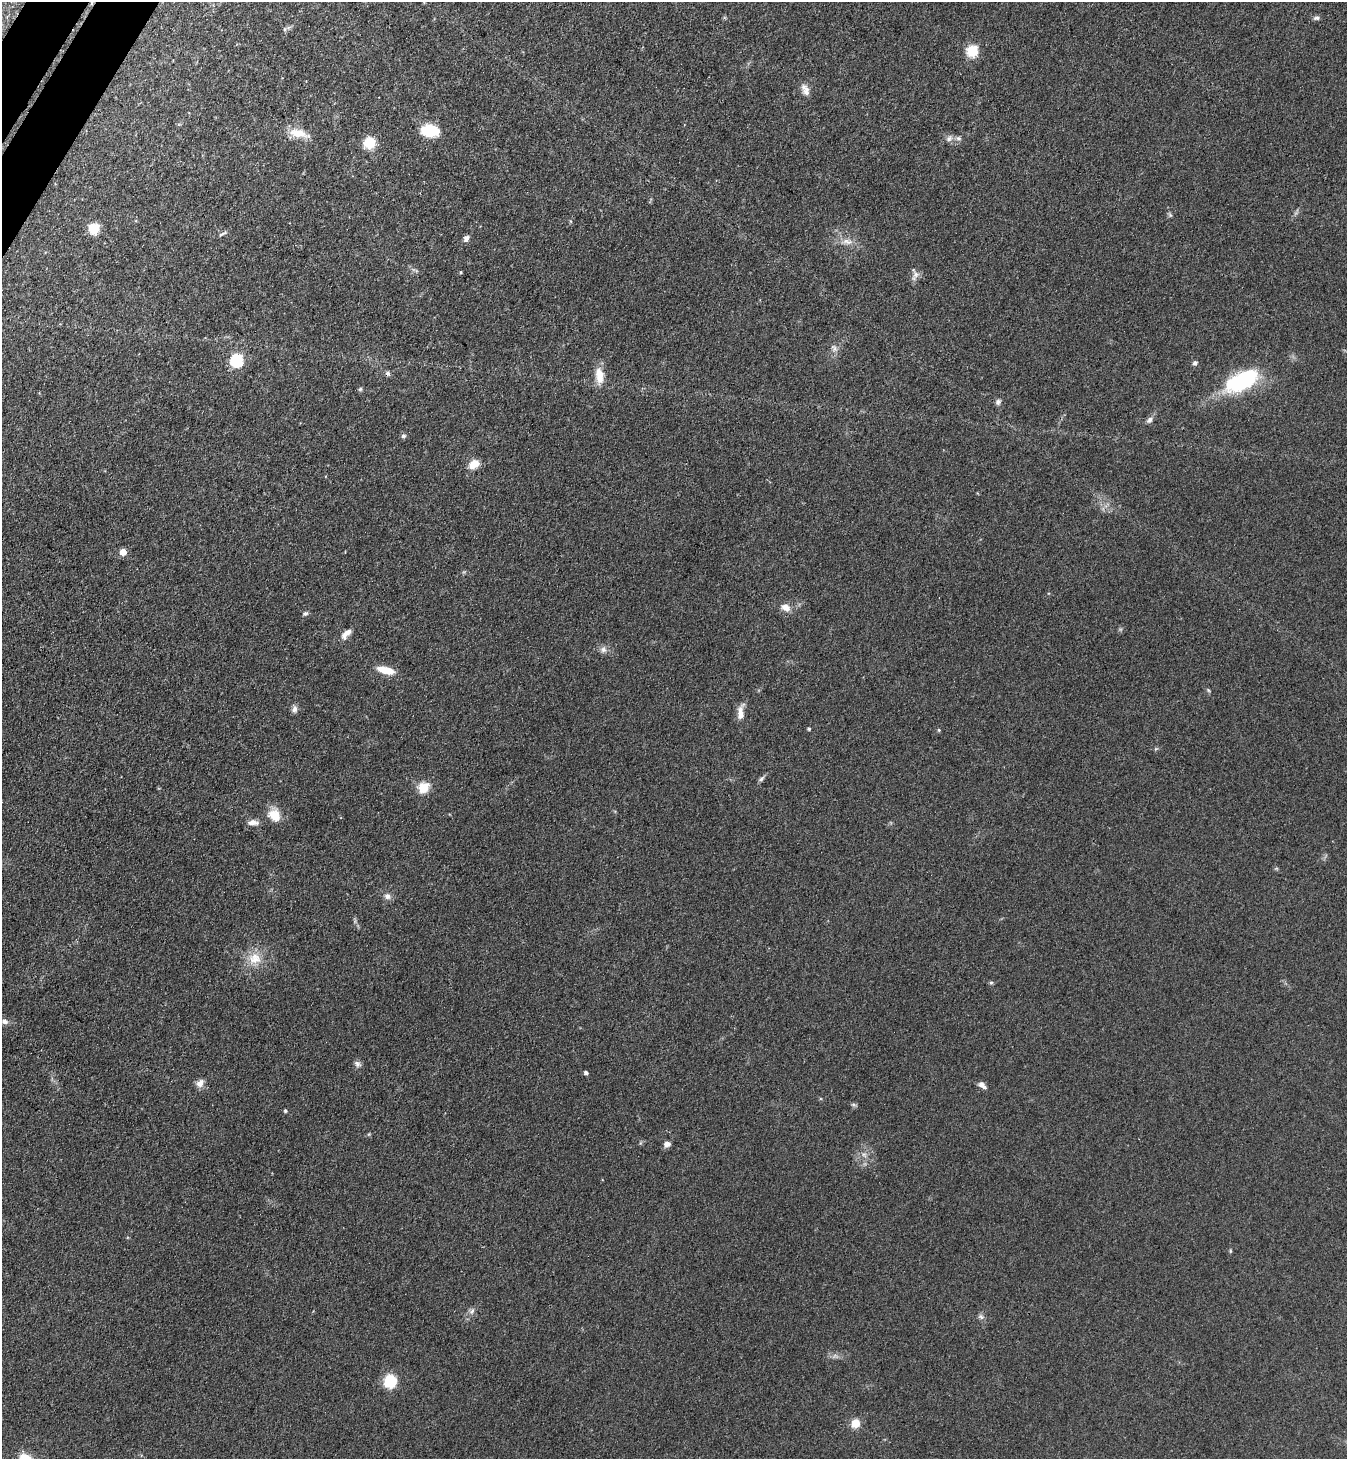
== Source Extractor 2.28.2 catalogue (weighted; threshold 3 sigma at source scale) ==
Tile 11 of 4 x 4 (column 3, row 3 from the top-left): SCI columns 2891-4235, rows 1492-2948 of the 5919 x 5897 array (HDU 1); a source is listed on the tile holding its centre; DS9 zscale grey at full resolution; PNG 1349 x 1461 px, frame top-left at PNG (2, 2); no overlay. Shown black and unused: <1% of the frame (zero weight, under 3 of 4 exposures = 5% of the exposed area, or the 3 px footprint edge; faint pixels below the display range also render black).
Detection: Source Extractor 2.28.2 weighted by HDU 2 'WHT'; one run over the whole footprint, this tile lists its part. Background 0.141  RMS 0.0079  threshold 0.0354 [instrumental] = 3 sigma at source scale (4.5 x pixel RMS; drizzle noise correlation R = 1.50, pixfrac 1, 0.05/0.05 arcsec/px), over >= 5 px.
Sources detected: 64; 1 cosmic-ray / hot-pixel residue — not listed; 2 inside a brighter listed object's ellipse — not listed separately; the other 61 listed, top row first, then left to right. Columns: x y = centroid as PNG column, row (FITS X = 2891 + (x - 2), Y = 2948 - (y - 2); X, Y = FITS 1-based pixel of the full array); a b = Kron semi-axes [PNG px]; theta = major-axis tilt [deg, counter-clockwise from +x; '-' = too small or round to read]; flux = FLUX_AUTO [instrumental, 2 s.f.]
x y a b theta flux
1317 18 8 6 9 2.1
285 29 5 5 - 1.3
972 51 6 6 - 72
806 91 13 10 -86 5.5
430 131 18 12 -5 26
299 133 26 10 -12 14
949 138 10 8 36 3.6
958 138 8 6 -1 2.2
369 143 8 8 - 27
1170 215 7 4 -45 1.3
570 221 5 3 - 0.88
94 228 11 11 - 14
221 234 10 4 32 1.7
466 238 8 6 63 3.4
847 242 15 7 -11 6.3
461 272 4 4 - 0.85
916 274 12 9 70 4.2
834 348 12 6 -52 3
237 361 6 6 - 110
1195 363 7 6 - 2
388 373 8 6 -45 1.9
599 374 18 13 -57 10
1243 380 30 14 28 100
360 389 6 4 45 1.2
998 402 8 7 - 2.4
1150 420 10 7 45 2.9
403 436 7 6 - 1.7
474 464 12 9 34 10
123 552 5 5 - 12
786 607 12 9 -25 6.3
305 613 7 5 16 1.8
346 634 16 8 47 5.7
603 650 10 8 -29 3.6
386 670 20 8 -14 14
1208 690 6 4 -46 1.1
294 709 10 6 84 3.2
741 713 21 8 84 7.3
809 729 4 4 - 1.2
939 730 4 4 - 0.93
761 779 9 5 45 2
423 787 14 13 - 12
274 815 17 13 -58 13
253 822 13 7 1 5
387 896 8 8 - 3.6
254 958 20 17 1 16
991 982 5 5 - 1.2
5 1021 8 6 -19 3
358 1064 9 7 -37 2.6
586 1072 4 4 - 2.3
200 1083 12 8 48 4.8
982 1085 11 6 -40 3.9
853 1105 8 4 -8 1.4
285 1111 4 4 - 1.3
667 1144 8 7 - 3.5
864 1154 8 6 -52 2.7
1230 1251 6 4 -90 0.9
472 1311 9 6 55 2.8
981 1317 9 6 -38 2.3
390 1381 9 9 - 36
855 1423 8 7 - 12
25 1458 13 10 -27 14
Isophote crosses this tile's border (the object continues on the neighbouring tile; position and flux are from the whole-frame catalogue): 1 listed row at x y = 25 1458